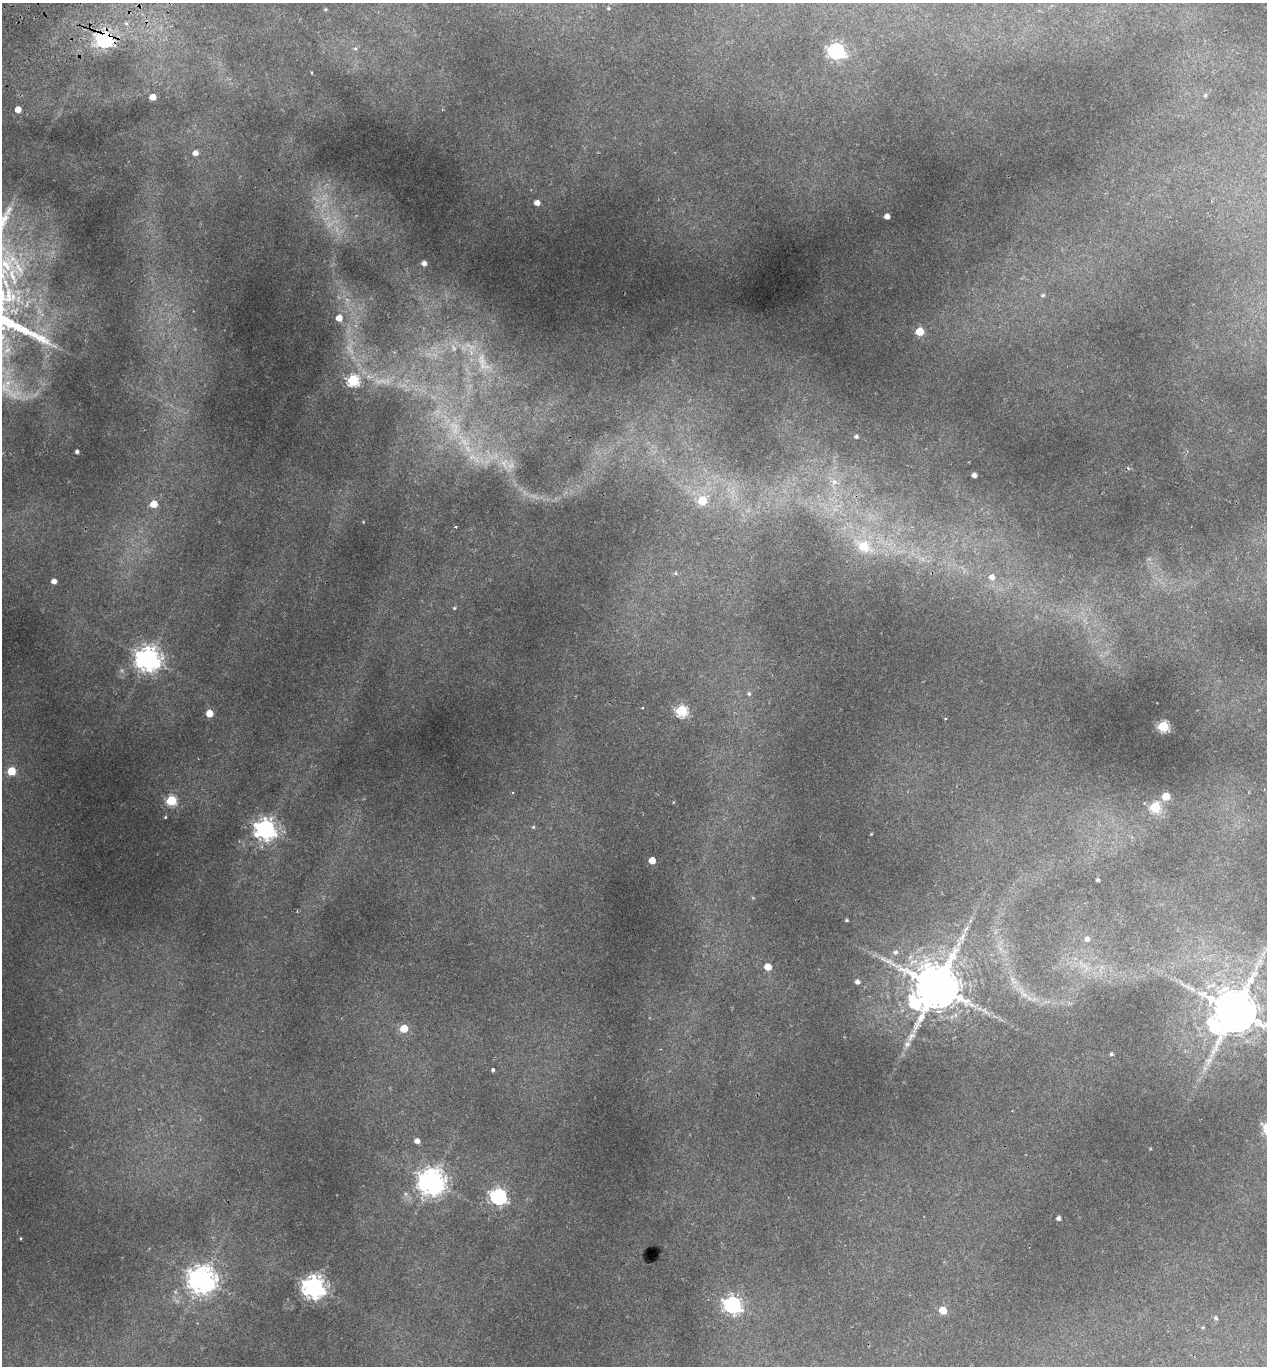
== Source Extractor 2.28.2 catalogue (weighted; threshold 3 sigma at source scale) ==
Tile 11 of 4 x 4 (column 3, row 3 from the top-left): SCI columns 2659-3923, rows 1425-2788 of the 5369 x 5573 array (HDU 1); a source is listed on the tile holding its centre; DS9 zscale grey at full resolution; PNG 1269 x 1368 px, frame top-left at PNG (2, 3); no overlay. Shown black and unused: <1% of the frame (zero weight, under 2 of 3 exposures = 4% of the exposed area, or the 3 px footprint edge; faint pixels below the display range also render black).
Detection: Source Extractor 2.28.2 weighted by HDU 2 'WHT'; one run over the whole footprint, this tile lists its part. Background 0.0406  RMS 0.0035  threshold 0.0158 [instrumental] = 3 sigma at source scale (4.5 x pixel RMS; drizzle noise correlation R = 1.50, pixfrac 1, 0.0396/0.0396 arcsec/px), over >= 5 px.
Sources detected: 88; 9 too faint to see at this stretch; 2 cosmic-ray / hot-pixel residue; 1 long thin detection or spike segment (spike, bleed or trail) — not listed; the other 76 listed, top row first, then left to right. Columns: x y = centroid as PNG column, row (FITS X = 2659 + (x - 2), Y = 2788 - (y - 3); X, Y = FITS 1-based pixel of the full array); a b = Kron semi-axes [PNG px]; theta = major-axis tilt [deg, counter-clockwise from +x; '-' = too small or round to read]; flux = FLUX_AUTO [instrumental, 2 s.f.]
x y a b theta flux
608 8 4 3 - 0.36
325 9 5 4 - 0.37
126 23 6 5 - 0.73
104 40 7 7 - 100
355 48 6 5 - 0.61
836 51 7 6 - 86
1205 95 5 4 - 0.55
153 97 5 5 - 3.8
18 109 5 4 - 3.5
195 153 6 6 - 2.1
537 203 5 5 - 2.3
887 216 4 4 - 2.2
424 263 5 5 - 1.5
6 265 22 12 -51 9.1
1043 295 6 5 - 0.66
339 318 6 6 - 4
920 332 5 5 - 12
353 380 6 6 - 40
856 436 4 4 - 0.85
77 451 4 4 - 0.87
472 457 13 8 -18 3.2
974 475 4 4 - 1.4
835 482 9 7 -31 2.2
702 501 6 6 - 13
154 504 6 5 - 5.6
363 522 4 3 - 0.24
455 527 3 3 - 0.68
863 546 10 7 -30 14
675 573 5 5 - 0.53
992 577 8 7 - 2.2
54 581 5 4 - 1.9
454 608 5 4 - 0.42
148 659 8 8 - 330
749 694 6 5 - 0.66
642 708 3 2 - 0.25
681 711 6 6 - 37
209 713 5 5 - 5.9
1163 726 5 5 - 32
11 771 5 5 - 12
1166 796 5 5 - 10
171 801 6 5 - 27
1155 807 6 6 - 26
165 817 4 3 - 0.33
533 827 5 5 - 0.43
265 829 8 7 - 220
871 834 4 3 - 0.26
652 860 5 5 - 4.7
1097 880 3 3 - 0.61
753 898 5 3 - 0.3
847 920 4 3 - 0.42
966 929 9 4 48 1
1087 939 6 6 - 1.5
895 952 7 7 - 1.2
1260 961 15 9 72 3.6
768 967 5 5 - 5.9
1012 979 7 4 71 0.83
857 982 4 4 - 1.4
936 987 14 13 - 2100
1022 992 11 6 -71 1.8
1034 999 7 4 71 0.69
1234 1011 13 13 - 1600
404 1028 5 5 - 8.3
911 1037 16 8 52 2.8
1111 1054 5 5 - 0.61
1208 1061 14 9 54 2.8
493 1070 4 3 - 1.4
417 1141 5 5 - 1.8
432 1182 9 8 - 400
498 1197 7 6 - 86
1058 1218 4 4 - 1.1
20 1239 3 2 - 0.29
202 1280 9 9 - 390
314 1287 8 7 - 270
732 1305 7 7 - 110
943 1310 5 5 - 8.8
1216 1318 5 5 - 0.61
Overlapping masked pixels (flux is a lower limit): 1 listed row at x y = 104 40
Isophote crosses this tile's border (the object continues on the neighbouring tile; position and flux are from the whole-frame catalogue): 1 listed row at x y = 1234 1011
Unlisted compact peaks at least as high as the median listed source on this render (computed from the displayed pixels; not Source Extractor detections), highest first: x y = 34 334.